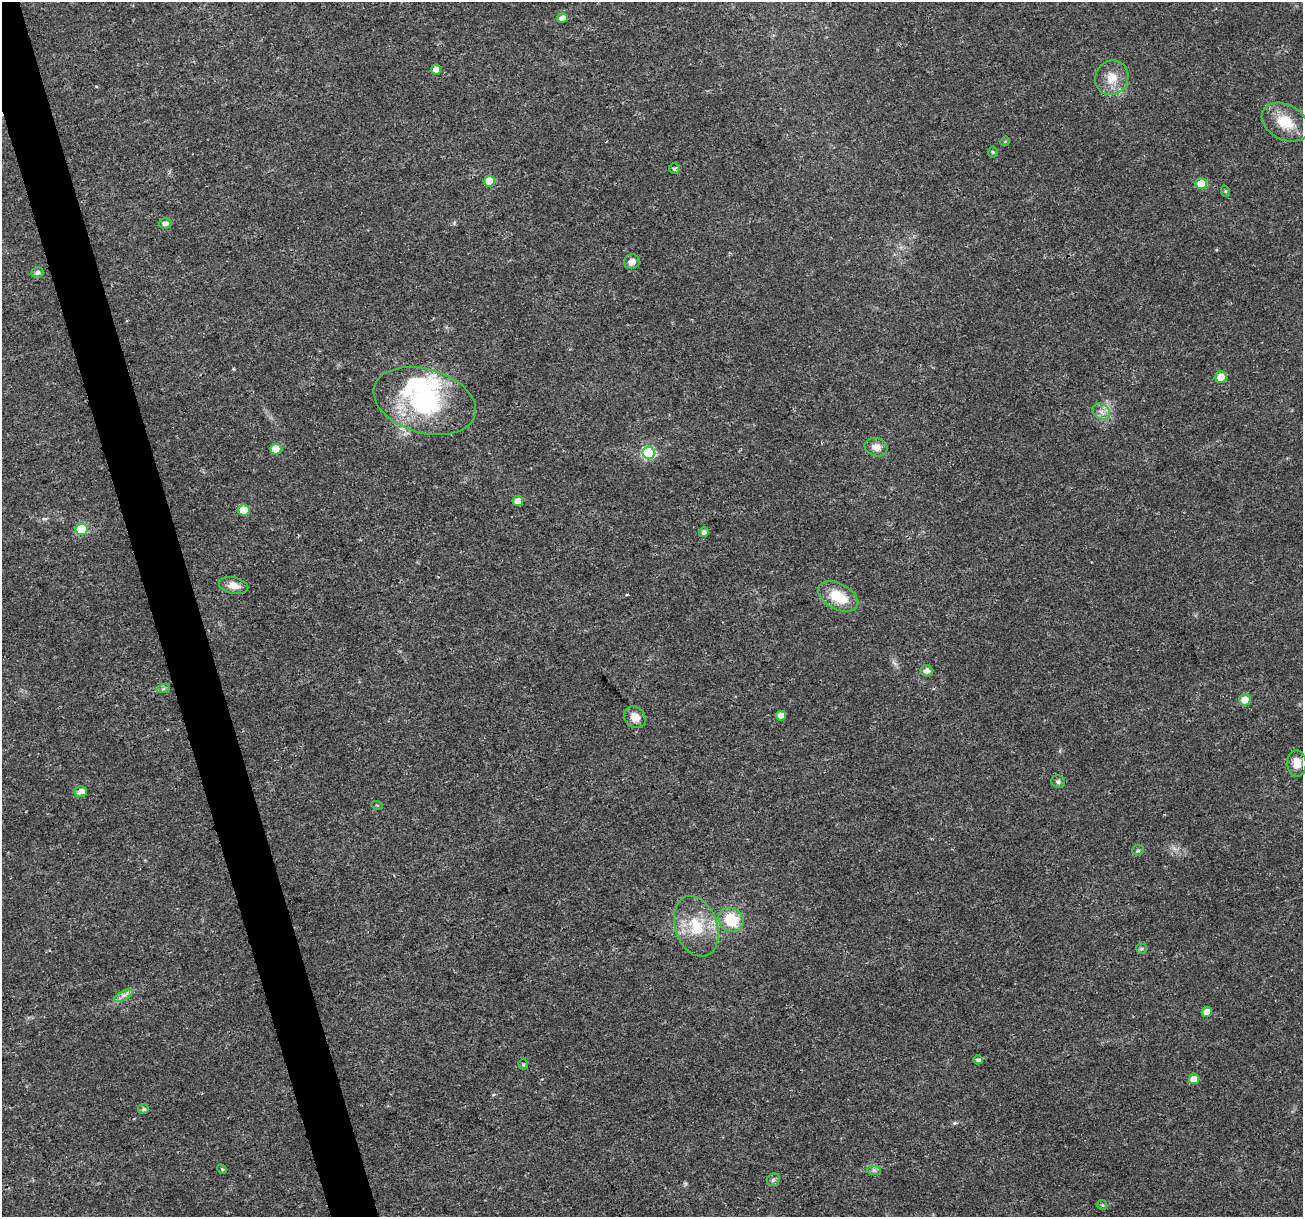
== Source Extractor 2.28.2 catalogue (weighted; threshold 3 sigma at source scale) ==
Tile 11 of 4 x 4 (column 3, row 3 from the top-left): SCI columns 2612-3912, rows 1326-2540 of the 5216 x 5025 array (HDU 1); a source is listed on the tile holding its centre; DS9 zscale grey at full resolution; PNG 1305 x 1219 px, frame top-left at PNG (2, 2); each listed source drawn as its Kron ellipse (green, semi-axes under 4 px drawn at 4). Shown black and unused: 4% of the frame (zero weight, under 3 of 4 exposures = <1% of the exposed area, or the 3 px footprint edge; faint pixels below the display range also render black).
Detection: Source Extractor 2.28.2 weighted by HDU 2 'WHT'; one run over the whole footprint, this tile lists its part. Background 0.0139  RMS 0.0023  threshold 0.0104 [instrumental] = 3 sigma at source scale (4.5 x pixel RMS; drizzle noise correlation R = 1.50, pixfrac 1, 0.0396/0.0396 arcsec/px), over >= 5 px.
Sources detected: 51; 1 inside a brighter object's white glare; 1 cosmic-ray / hot-pixel residue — neither listed nor drawn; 1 inside a brighter listed object's ellipse — not listed separately; the other 48 listed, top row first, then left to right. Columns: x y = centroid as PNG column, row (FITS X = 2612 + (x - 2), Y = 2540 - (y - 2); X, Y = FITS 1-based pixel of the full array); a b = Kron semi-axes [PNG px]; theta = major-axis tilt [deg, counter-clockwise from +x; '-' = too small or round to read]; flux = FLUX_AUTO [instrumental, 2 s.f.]
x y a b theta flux
562 18 5 4 - 1.4
436 70 5 5 - 2
1112 78 18 16 56 3.8
1285 122 25 17 -29 6.3
1005 141 5 4 - 0.25
993 152 5 5 - 0.32
674 168 5 5 - 0.54
489 181 5 5 - 3.8
1201 184 6 5 - 5.3
1225 191 6 3 -72 0.25
165 223 6 5 - 1
632 262 8 7 - 1.5
37 273 6 5 - 0.76
1221 377 6 5 - 2.6
425 401 52 32 -16 30
1101 412 10 7 -42 1.2
876 447 11 9 -18 1.9
276 449 5 5 - 6.1
649 453 6 6 - 25
518 501 5 5 - 1.5
244 510 6 5 - 3.9
82 529 6 5 - 15
704 532 5 5 - 0.81
234 585 15 8 -13 2.3
838 596 21 13 -27 6.9
927 671 6 5 - 1.1
163 689 7 4 19 0.46
1245 700 6 5 - 3.2
781 716 5 4 - 1.8
635 717 12 10 -49 2.4
1297 763 13 9 -86 2.8
1058 782 7 6 - 0.62
81 791 6 5 - 1.5
377 805 6 3 -17 0.23
1138 850 6 5 - 0.33
731 920 13 11 -35 7.9
696 926 31 21 -71 9.2
1142 949 5 5 - 0.39
123 996 10 4 30 0.86
1207 1012 5 5 - 2.4
978 1060 5 4 - 0.73
523 1064 5 4 - 0.35
1194 1079 5 5 - 2.7
143 1109 5 5 - 0.54
222 1169 5 4 - 0.29
874 1170 7 4 -1 0.54
773 1180 7 6 - 0.68
1102 1205 5 4 - 0.29